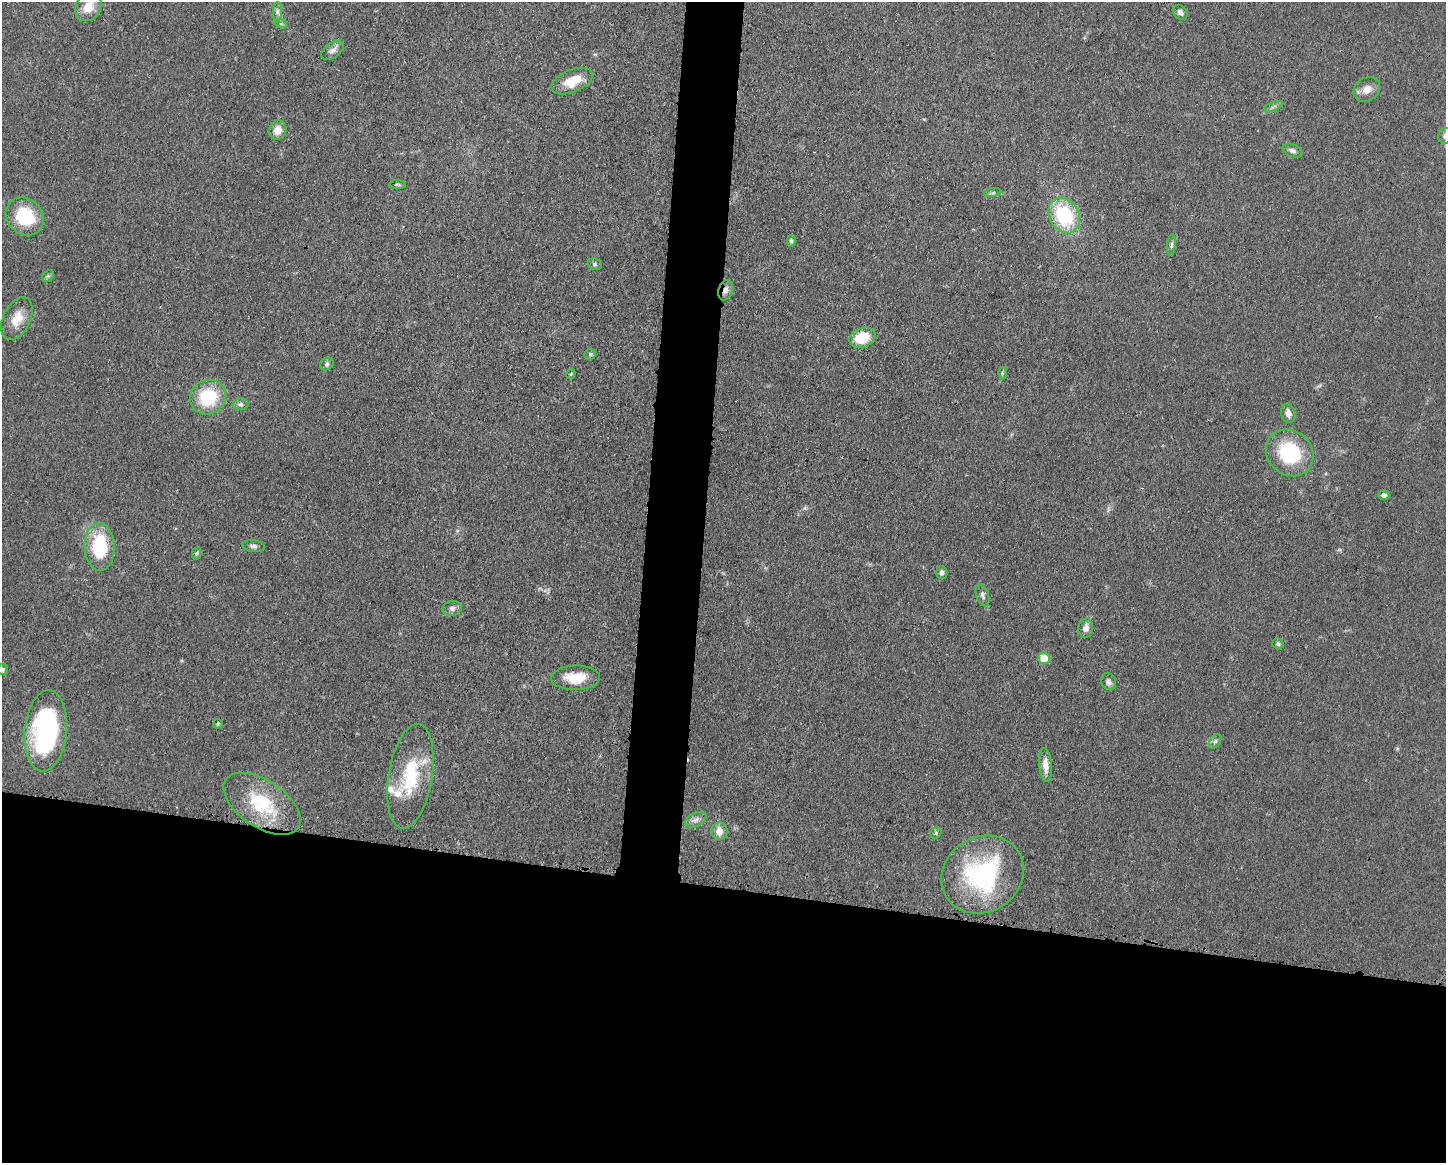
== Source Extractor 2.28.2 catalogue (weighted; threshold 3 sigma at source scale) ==
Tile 11 of 3 x 4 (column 2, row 4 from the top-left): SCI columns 1558-3001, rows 5-1165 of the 4670 x 4656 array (HDU 1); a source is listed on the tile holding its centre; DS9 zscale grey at full resolution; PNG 1448 x 1165 px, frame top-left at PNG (2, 2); each listed source drawn as its Kron ellipse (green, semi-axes under 4 px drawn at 4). Shown black and unused: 27% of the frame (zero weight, under 3 of 4 exposures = <1% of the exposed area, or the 3 px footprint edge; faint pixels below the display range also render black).
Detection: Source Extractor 2.28.2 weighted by HDU 2 'WHT'; one run over the whole footprint, this tile lists its part. Background 0.0604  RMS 0.0042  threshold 0.0189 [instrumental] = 3 sigma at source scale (4.5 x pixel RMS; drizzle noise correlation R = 1.50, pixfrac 1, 0.05/0.05 arcsec/px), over >= 5 px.
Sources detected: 56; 3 inside a brighter listed object's ellipse — not listed separately; the other 53 listed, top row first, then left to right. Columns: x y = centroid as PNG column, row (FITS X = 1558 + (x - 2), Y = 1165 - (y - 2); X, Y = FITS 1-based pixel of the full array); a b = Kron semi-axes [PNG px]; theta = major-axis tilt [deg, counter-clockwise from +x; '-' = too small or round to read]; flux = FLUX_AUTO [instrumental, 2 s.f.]
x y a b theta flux
88 7 15 12 58 7
277 12 9 4 90 1.3
1180 12 8 6 -47 2.1
281 24 6 4 -17 0.7
332 50 12 7 37 2.3
572 81 22 11 23 9.3
1367 89 14 11 33 3.9
1273 106 10 3 21 0.92
278 130 10 8 71 4.2
1445 136 8 6 78 1.6
1292 151 10 6 -23 1.5
398 184 8 3 -3 0.66
993 193 9 4 9 0.96
1064 215 19 14 -60 30
25 216 20 17 -45 20
791 241 6 4 82 0.78
1171 245 10 4 85 1
595 264 7 5 -23 0.96
48 276 6 5 - 0.71
726 290 10 7 70 2.2
17 318 23 13 64 7.7
862 338 13 9 18 13
590 354 6 5 - 0.69
327 364 7 6 - 1
1002 373 6 4 90 0.66
571 374 5 4 - 0.48
208 397 18 17 - 21
240 404 8 6 -1 1.2
1288 413 10 7 -74 2.5
1290 453 25 22 -42 32
1384 495 5 5 - 1.2
253 546 11 6 -6 1.4
100 547 24 15 -87 25
197 553 6 4 70 0.72
942 572 6 5 - 1.2
982 595 11 6 -70 1.6
452 608 9 7 11 1.8
1086 628 9 7 80 2.8
1278 644 6 5 - 0.86
1044 658 6 6 - 9.2
2 669 5 5 - 0.78
576 678 24 12 2 10
1108 682 9 7 -65 1.5
218 724 5 4 - 0.59
46 731 41 21 84 70
1215 741 8 5 54 1
1045 765 17 6 -84 3.7
410 776 53 22 80 26
262 804 44 23 -33 27
696 820 11 6 26 2.1
719 831 8 8 - 4.8
936 833 6 5 - 0.66
982 874 42 37 33 59
Overlapping masked pixels (flux is a lower limit): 1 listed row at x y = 726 290
Isophote crosses this tile's border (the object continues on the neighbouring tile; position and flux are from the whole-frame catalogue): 2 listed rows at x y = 1445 136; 2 669